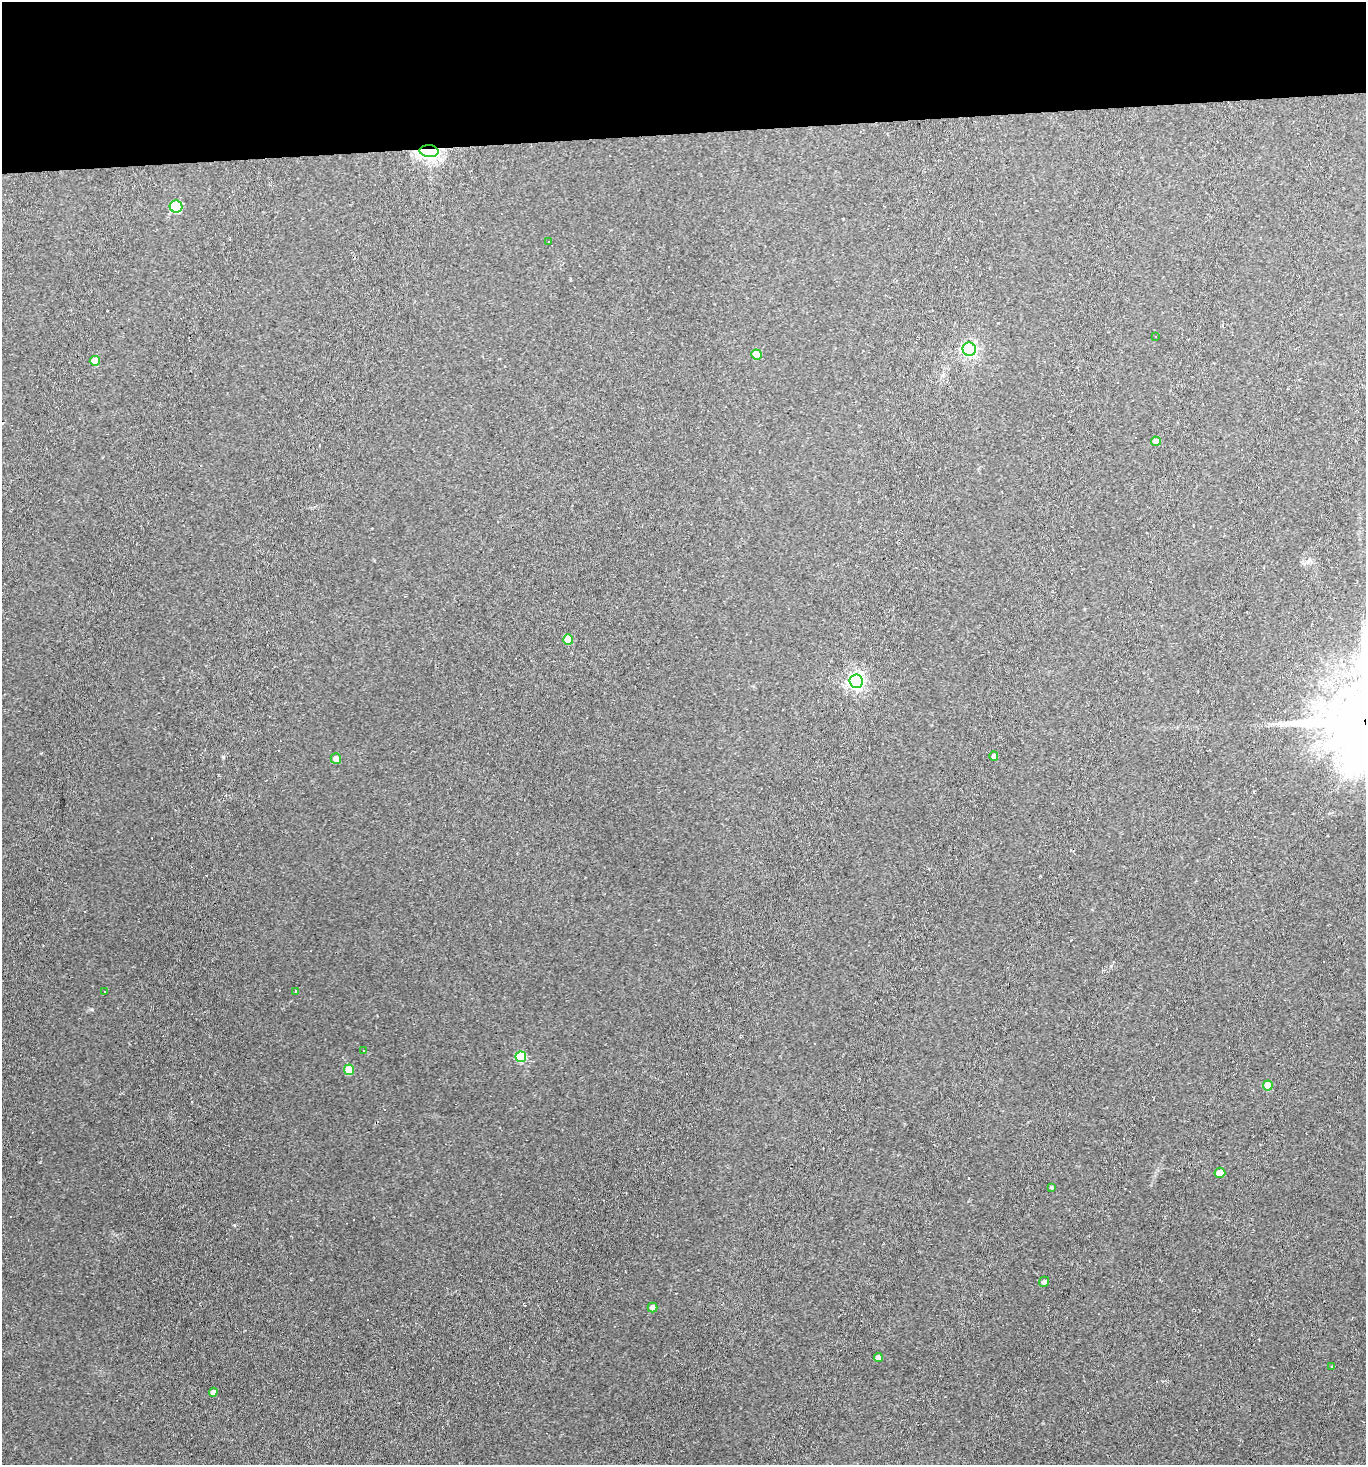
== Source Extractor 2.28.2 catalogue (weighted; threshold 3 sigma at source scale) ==
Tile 2 of 3 x 3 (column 2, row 1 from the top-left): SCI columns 1488-2851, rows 2926-4388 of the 4364 x 4388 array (HDU 1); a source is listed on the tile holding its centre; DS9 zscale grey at full resolution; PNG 1368 x 1467 px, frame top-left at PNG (2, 2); each listed source drawn as its Kron ellipse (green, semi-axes under 4 px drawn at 4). Shown black and unused: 9% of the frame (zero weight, under 2 of 3 exposures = <1% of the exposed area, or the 3 px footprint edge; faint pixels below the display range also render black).
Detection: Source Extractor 2.28.2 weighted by HDU 2 'WHT'; one run over the whole footprint, this tile lists its part. Background 0.0931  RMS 0.0063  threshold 0.0285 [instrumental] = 3 sigma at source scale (4.5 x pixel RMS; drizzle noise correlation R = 1.50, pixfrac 1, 0.05/0.05 arcsec/px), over >= 5 px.
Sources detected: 39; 14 cosmic-ray / hot-pixel residue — neither listed nor drawn; the other 25 listed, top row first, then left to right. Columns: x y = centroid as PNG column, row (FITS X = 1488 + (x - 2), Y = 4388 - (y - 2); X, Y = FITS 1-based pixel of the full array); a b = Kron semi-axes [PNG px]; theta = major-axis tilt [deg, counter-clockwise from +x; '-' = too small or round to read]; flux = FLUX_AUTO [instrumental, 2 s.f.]
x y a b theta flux
429 151 9 6 -4 180
176 207 6 6 - 42
549 241 3 3 - 1.5
1155 337 3 2 - 0.55
969 349 7 6 - 160
757 354 5 5 - 8.8
95 361 5 5 - 10
1156 441 5 4 - 5.1
568 639 5 5 - 11
856 681 7 6 - 220
994 756 5 4 - 1.8
336 758 5 5 - 4
295 991 3 3 - 4.7
105 992 3 2 - 0.71
364 1050 3 3 - 2
521 1057 5 5 - 28
349 1070 5 5 - 17
1268 1086 5 5 - 11
1220 1173 5 5 - 6.5
1051 1187 4 3 - 1
1044 1282 5 4 - 1.8
652 1307 5 5 - 3.6
878 1358 4 4 - 3.7
1331 1366 3 2 - 0.64
213 1392 4 4 - 3.3
Overlapping masked pixels (flux is a lower limit): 1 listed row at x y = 429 151
Unlisted compact peaks at least as high as the median listed source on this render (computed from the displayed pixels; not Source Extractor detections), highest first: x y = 223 757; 92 1009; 234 1225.